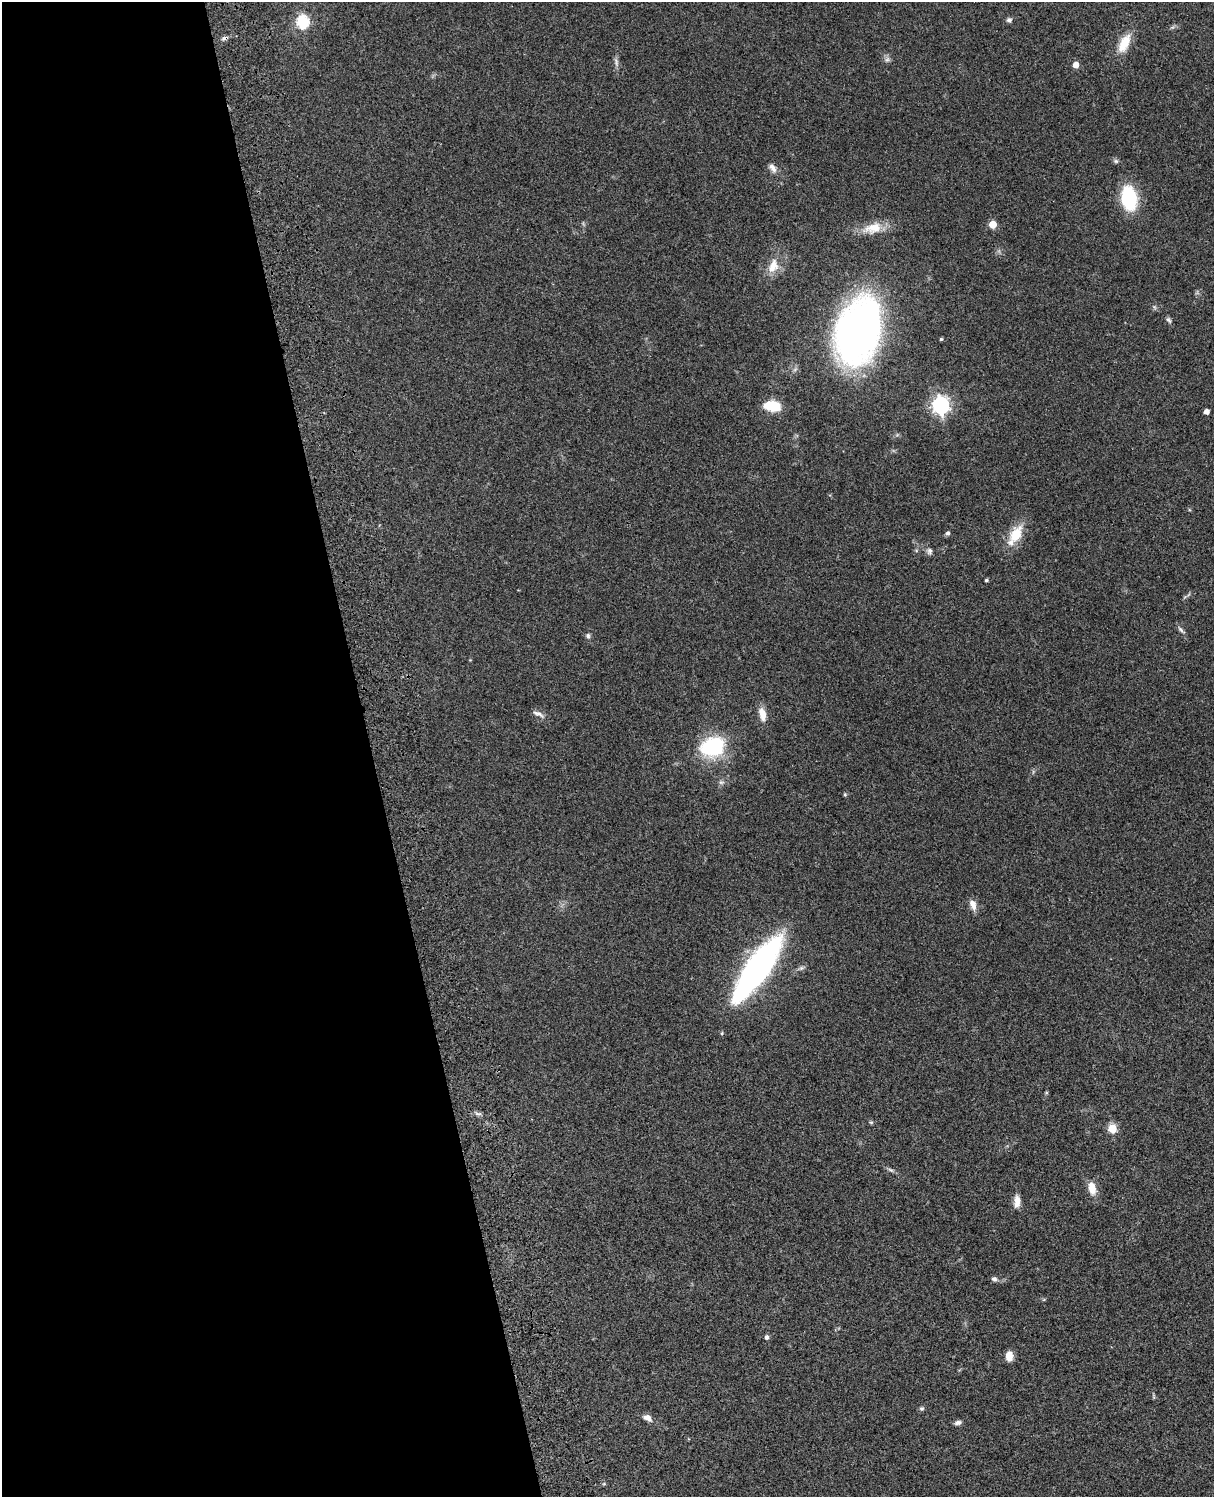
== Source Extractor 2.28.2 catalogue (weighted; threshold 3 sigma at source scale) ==
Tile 5 of 4 x 3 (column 1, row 2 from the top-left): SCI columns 122-1333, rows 1772-3266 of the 5088 x 4924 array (HDU 1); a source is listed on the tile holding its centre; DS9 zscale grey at full resolution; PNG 1216 x 1499 px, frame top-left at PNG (2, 2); no overlay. Shown black and unused: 31% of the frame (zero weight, under 3 of 4 exposures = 6% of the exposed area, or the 3 px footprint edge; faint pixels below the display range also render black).
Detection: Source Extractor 2.28.2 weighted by HDU 2 'WHT'; one run over the whole footprint, this tile lists its part. Background 0.0847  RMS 0.006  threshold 0.027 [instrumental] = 3 sigma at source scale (4.5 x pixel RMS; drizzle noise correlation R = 1.50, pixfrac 1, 0.05/0.05 arcsec/px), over >= 5 px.
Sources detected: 43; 1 cosmic-ray / hot-pixel residue — not listed; the other 42 listed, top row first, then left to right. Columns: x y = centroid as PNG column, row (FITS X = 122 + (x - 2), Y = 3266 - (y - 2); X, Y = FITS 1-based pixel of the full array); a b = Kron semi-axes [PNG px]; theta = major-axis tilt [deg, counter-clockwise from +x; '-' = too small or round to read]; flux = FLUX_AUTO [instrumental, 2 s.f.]
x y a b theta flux
1009 20 6 6 - 1.6
302 22 6 6 - 62
1124 43 26 12 64 11
887 59 6 6 - 1.6
616 62 13 4 -79 2
1076 65 5 5 - 5.8
1116 161 6 6 - 1.2
772 168 13 7 -49 3.2
1129 198 21 13 -81 40
993 224 5 5 - 15
873 228 28 14 16 11
773 266 20 13 68 9
1169 320 9 5 -58 1.4
858 331 52 33 73 330
941 339 4 4 - 0.74
940 405 7 6 - 230
772 406 16 9 -6 17
1207 411 4 4 - 3.5
948 533 5 5 - 1.4
1015 535 30 13 60 14
929 551 9 7 89 1.8
986 580 3 3 - 0.9
1181 630 13 4 -42 1.5
588 636 7 6 - 1.5
538 714 17 6 -25 2.8
762 714 17 8 -79 6.1
713 746 29 22 20 39
973 905 12 7 -69 4.7
757 968 62 17 55 220
477 1114 9 3 -21 1.2
871 1122 5 5 - 0.81
1112 1128 5 5 - 27
891 1170 9 4 -35 1.3
1092 1188 16 9 -78 7.2
1017 1201 16 8 85 4.7
994 1279 8 6 -31 1.6
767 1337 5 5 - 1.6
1009 1356 10 7 90 5.4
921 1409 6 6 - 1.1
647 1418 10 6 -32 3.9
958 1422 9 5 12 1.8
604 1484 6 3 -18 0.64